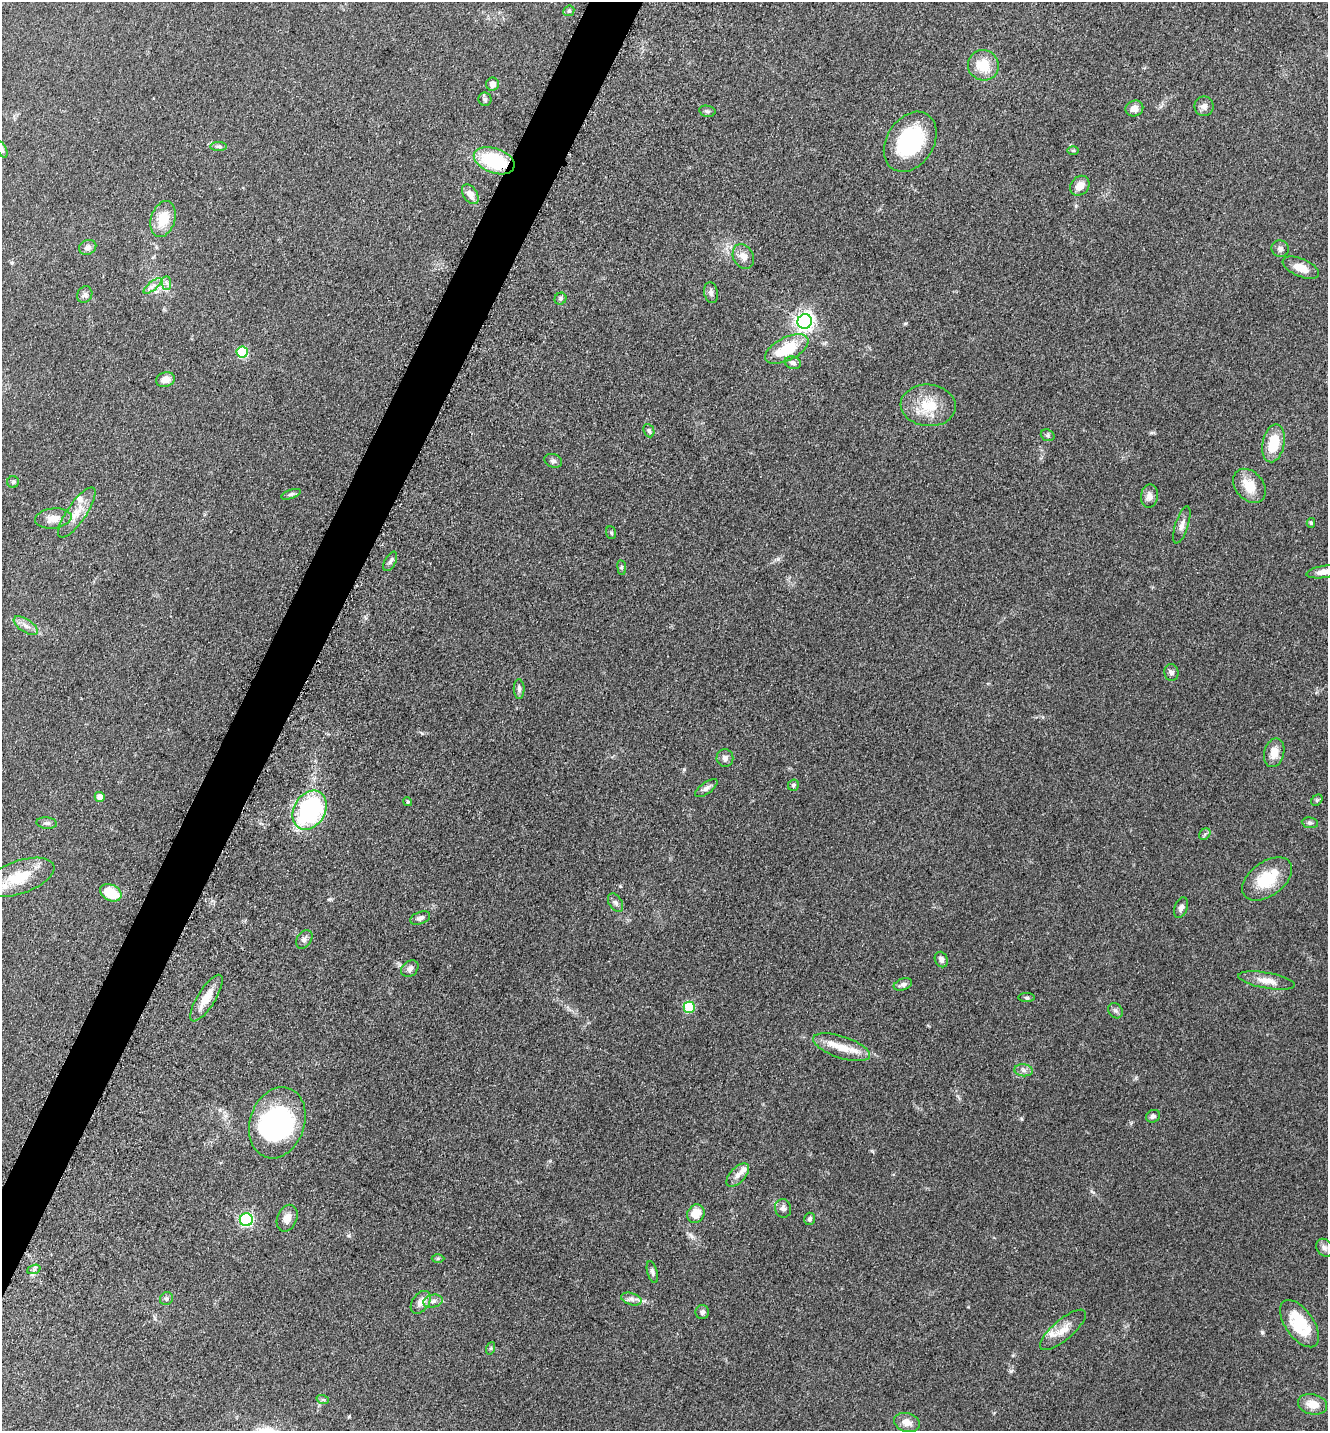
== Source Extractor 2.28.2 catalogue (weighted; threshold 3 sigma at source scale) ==
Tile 7 of 4 x 4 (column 3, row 2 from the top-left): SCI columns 2948-4273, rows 2900-4328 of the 5805 x 5774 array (HDU 1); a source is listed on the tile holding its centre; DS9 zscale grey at full resolution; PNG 1330 x 1433 px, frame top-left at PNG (2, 2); each listed source drawn as its Kron ellipse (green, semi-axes under 4 px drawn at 4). Shown black and unused: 3% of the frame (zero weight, under 3 of 5 exposures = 4% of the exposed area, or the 3 px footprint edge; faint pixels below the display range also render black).
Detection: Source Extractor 2.28.2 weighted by HDU 2 'WHT'; one run over the whole footprint, this tile lists its part. Background 0.0682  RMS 0.0061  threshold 0.0275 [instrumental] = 3 sigma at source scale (4.5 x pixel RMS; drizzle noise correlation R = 1.50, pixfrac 1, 0.05/0.05 arcsec/px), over >= 5 px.
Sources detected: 106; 1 inside a brighter object's white glare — neither listed nor drawn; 5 inside a brighter listed object's ellipse — not listed separately; the other 100 listed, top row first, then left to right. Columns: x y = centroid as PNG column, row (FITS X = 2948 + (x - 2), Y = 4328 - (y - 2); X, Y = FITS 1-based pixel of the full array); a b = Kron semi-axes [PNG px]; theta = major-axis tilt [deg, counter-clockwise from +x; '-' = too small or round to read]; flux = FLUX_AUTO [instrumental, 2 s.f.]
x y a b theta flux
569 11 6 5 - 0.96
983 65 15 15 - 14
492 84 6 6 - 3.5
485 99 7 6 - 1.3
1204 106 10 9 - 3
1134 108 9 7 21 4.5
707 111 8 5 -10 1.3
910 142 32 23 57 51
219 146 8 4 0 1.3
2 150 9 4 -66 1.3
1073 150 6 4 0 0.74
494 161 21 12 -20 41
1080 186 11 8 50 5.5
470 194 11 7 -56 5.4
163 219 18 12 73 13
88 247 9 7 25 2.8
1280 249 8 8 - 2.3
743 256 13 10 -62 4.7
1301 268 19 9 -23 7.6
166 283 7 4 -90 1.6
153 286 11 3 40 1.9
711 293 10 6 -81 2.1
85 295 8 7 - 1.9
560 299 6 5 - 1.5
805 321 7 7 - 280
787 349 23 11 27 22
242 352 5 5 - 36
793 363 8 6 -17 2.1
165 380 9 7 12 5
928 405 27 21 -4 19
649 431 7 5 -67 1.4
1048 435 7 5 -21 1.3
1274 443 19 11 78 17
553 461 9 6 -19 1.8
13 482 6 6 - 1.1
1249 486 19 14 -49 11
291 494 10 4 18 1.4
1149 496 12 8 83 3.6
77 512 30 9 56 9.5
53 518 18 10 7 7
1311 523 5 4 - 0.87
1182 525 19 6 72 3.6
611 533 6 5 - 0.9
390 561 10 5 63 1.8
622 567 7 4 -82 1.1
1324 572 17 6 8 4.6
26 626 14 6 -33 3.7
1171 673 8 7 - 2
519 689 10 5 -89 1.8
1274 753 14 10 75 7
725 758 9 8 - 2.7
793 785 6 5 - 1.2
706 788 13 5 36 2.2
100 797 5 5 - 4.7
1317 800 6 5 - 0.89
408 802 4 4 - 0.99
309 810 21 15 58 88
47 823 10 5 -5 1.7
1310 823 8 5 -8 1.4
1205 834 6 5 - 1.1
19 877 37 16 19 24
1267 879 28 17 36 23
111 893 11 8 -26 18
615 903 10 6 -58 1.9
1181 908 10 6 71 2.5
420 918 10 6 21 2.1
304 939 10 7 56 2.5
941 959 8 6 -66 2.5
410 969 9 7 38 2.7
1267 980 28 8 -10 7.3
903 984 9 5 19 2.2
206 998 27 9 58 11
1027 998 8 4 0 0.99
689 1007 5 5 - 39
1115 1011 8 6 -50 1.6
842 1047 30 11 -18 12
1023 1070 9 6 -7 2.3
1153 1116 7 6 - 1.8
277 1123 36 27 71 93
738 1175 14 7 46 4
783 1208 9 8 - 2.3
696 1214 9 8 - 9.8
287 1218 14 10 67 4.5
810 1219 6 5 - 1.7
246 1220 6 6 - 86
1324 1248 9 7 -59 2.1
438 1258 6 4 2 0.93
34 1269 7 4 20 1.1
652 1272 11 5 -74 1.7
166 1299 7 6 - 1.5
631 1299 10 6 -16 2.5
433 1301 10 6 11 2.6
421 1302 12 8 55 5.1
702 1312 7 7 - 2
1299 1324 27 14 -55 26
1063 1330 29 10 40 8.4
491 1348 6 4 71 0.87
323 1400 6 4 -19 0.86
1312 1404 15 10 -13 7.8
907 1422 13 9 -16 5.4
Overlapping masked pixels (flux is a lower limit): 1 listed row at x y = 494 161
Isophote crosses this tile's border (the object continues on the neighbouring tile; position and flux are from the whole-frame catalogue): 2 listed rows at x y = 2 150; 1324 572
Unlisted compact peaks at least as high as the median listed source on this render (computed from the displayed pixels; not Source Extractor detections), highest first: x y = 1011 1371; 778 559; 620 886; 684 769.